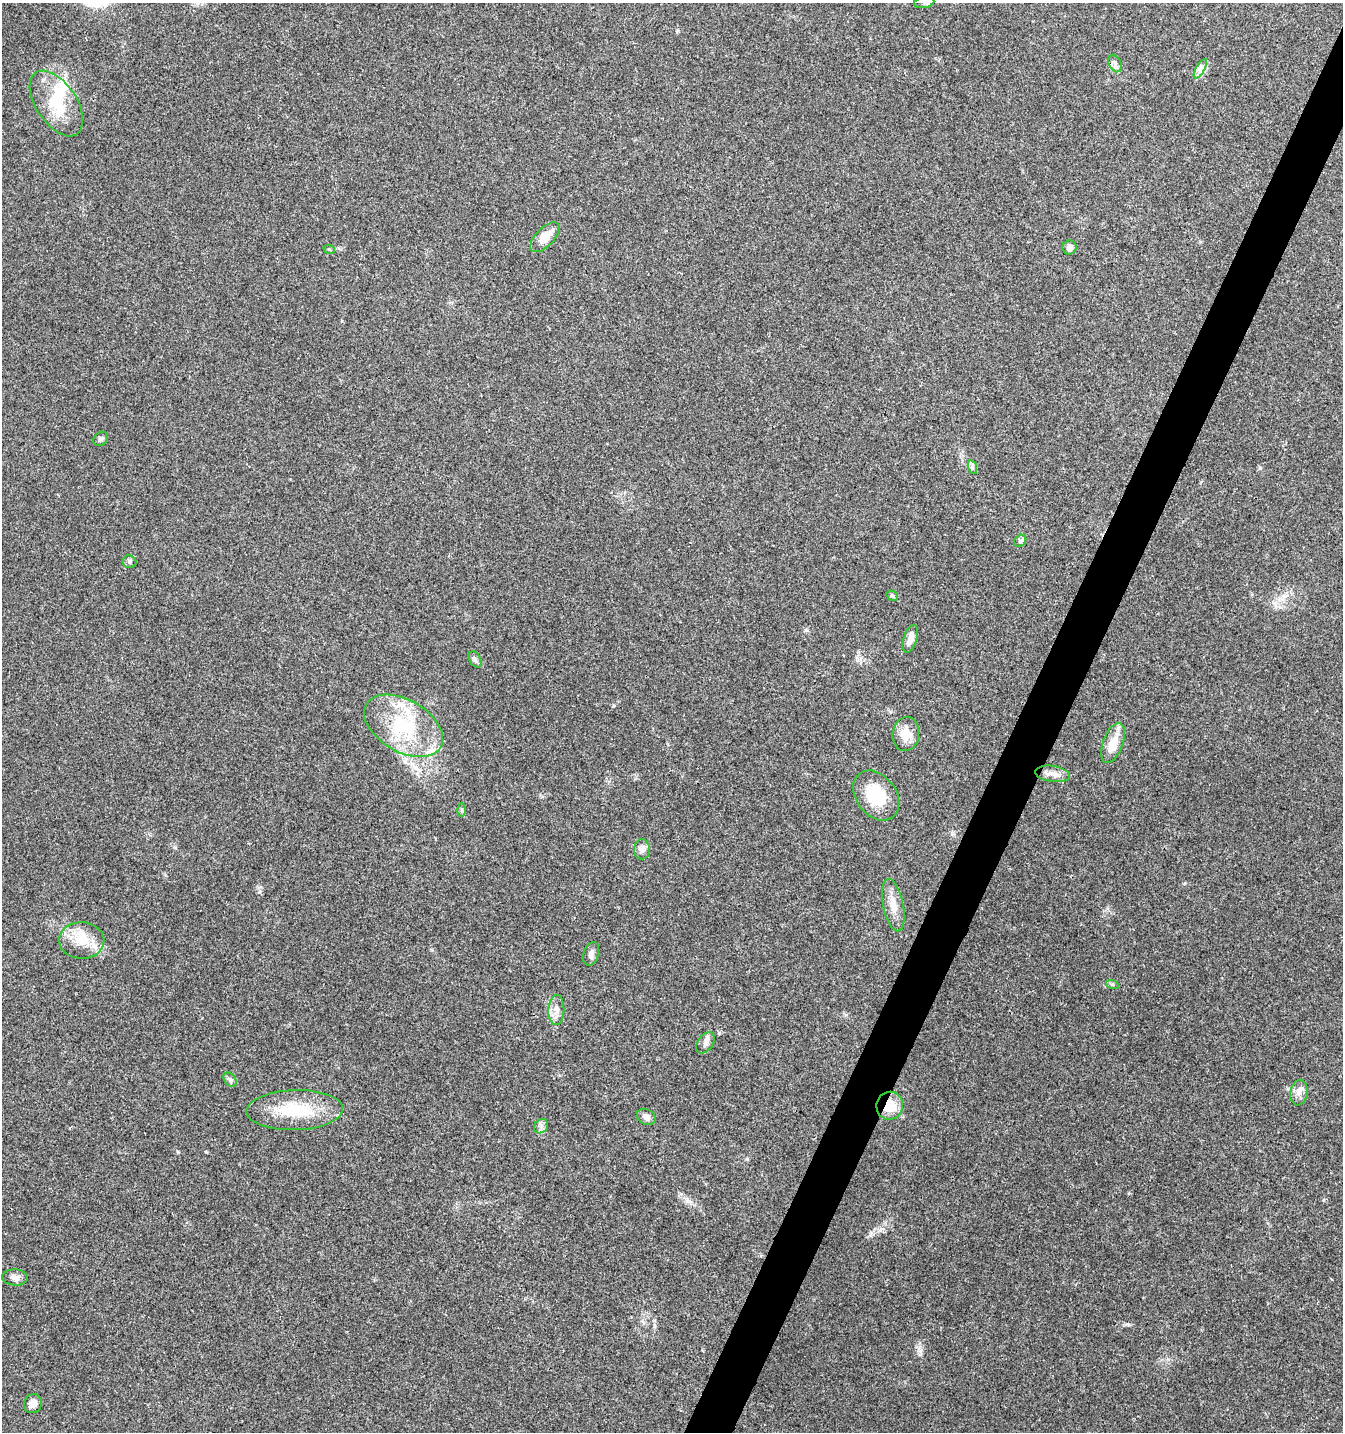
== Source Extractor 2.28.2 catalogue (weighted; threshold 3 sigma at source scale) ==
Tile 10 of 4 x 4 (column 2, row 3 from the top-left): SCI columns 1543-2883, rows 1438-2867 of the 5831 x 5728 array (HDU 1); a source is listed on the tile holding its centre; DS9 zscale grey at full resolution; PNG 1345 x 1434 px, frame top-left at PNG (2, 3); each listed source drawn as its Kron ellipse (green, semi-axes under 4 px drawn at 4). Shown black and unused: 3% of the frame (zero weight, under 3 of 4 exposures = <1% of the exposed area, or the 3 px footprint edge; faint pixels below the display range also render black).
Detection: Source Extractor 2.28.2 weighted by HDU 2 'WHT'; one run over the whole footprint, this tile lists its part. Background 0.0442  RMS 0.0035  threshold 0.0156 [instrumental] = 3 sigma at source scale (4.5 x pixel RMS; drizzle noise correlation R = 1.50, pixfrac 1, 0.0396/0.0396 arcsec/px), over >= 5 px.
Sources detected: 37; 1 inside a brighter object's white glare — neither listed nor drawn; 1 inside a brighter listed object's ellipse — not listed separately; the other 35 listed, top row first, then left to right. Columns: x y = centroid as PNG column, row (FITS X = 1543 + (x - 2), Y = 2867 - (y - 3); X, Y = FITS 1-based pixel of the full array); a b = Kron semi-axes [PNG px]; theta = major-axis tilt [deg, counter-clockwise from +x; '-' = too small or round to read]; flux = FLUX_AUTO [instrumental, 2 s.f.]
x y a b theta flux
924 3 10 5 10 0.92
1115 63 9 6 -65 1.1
1200 69 11 4 60 1.3
56 103 37 20 -56 14
545 237 19 9 46 5.3
1069 248 7 7 - 1.7
329 249 6 3 -20 0.37
101 439 8 6 37 0.96
972 467 7 4 -72 0.75
1020 541 7 5 45 0.72
129 562 7 6 - 0.8
892 596 6 4 -30 0.59
910 639 14 6 72 2.8
475 659 9 5 -63 0.94
403 726 43 26 -30 26
906 734 17 13 82 5
1113 743 21 10 70 6
1053 774 18 8 -8 2.9
876 795 27 20 -53 15
462 810 6 4 -90 0.6
642 849 10 8 -89 1.6
893 905 26 10 -78 4.8
82 940 23 18 -1 8.7
591 954 12 7 71 1.5
1112 984 6 4 -18 0.52
556 1010 15 8 88 2.5
705 1043 12 7 54 1.7
230 1080 8 5 -54 0.78
1299 1093 13 8 79 2.1
890 1106 14 13 - 7.4
295 1110 48 20 2 17
646 1117 10 7 -24 1.8
541 1126 8 6 48 1.1
15 1277 13 8 -4 1.8
33 1404 10 8 58 2.2
Overlapping masked pixels (flux is a lower limit): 1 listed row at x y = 890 1106
Isophote crosses this tile's border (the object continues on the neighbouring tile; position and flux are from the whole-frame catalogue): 1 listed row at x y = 924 3
Unlisted compact peaks at least as high as the median listed source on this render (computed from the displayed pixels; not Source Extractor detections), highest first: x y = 178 1152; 1260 468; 1127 1324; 206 1152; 806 630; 613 706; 175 847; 1185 883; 259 892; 747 1159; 1274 603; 846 1015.